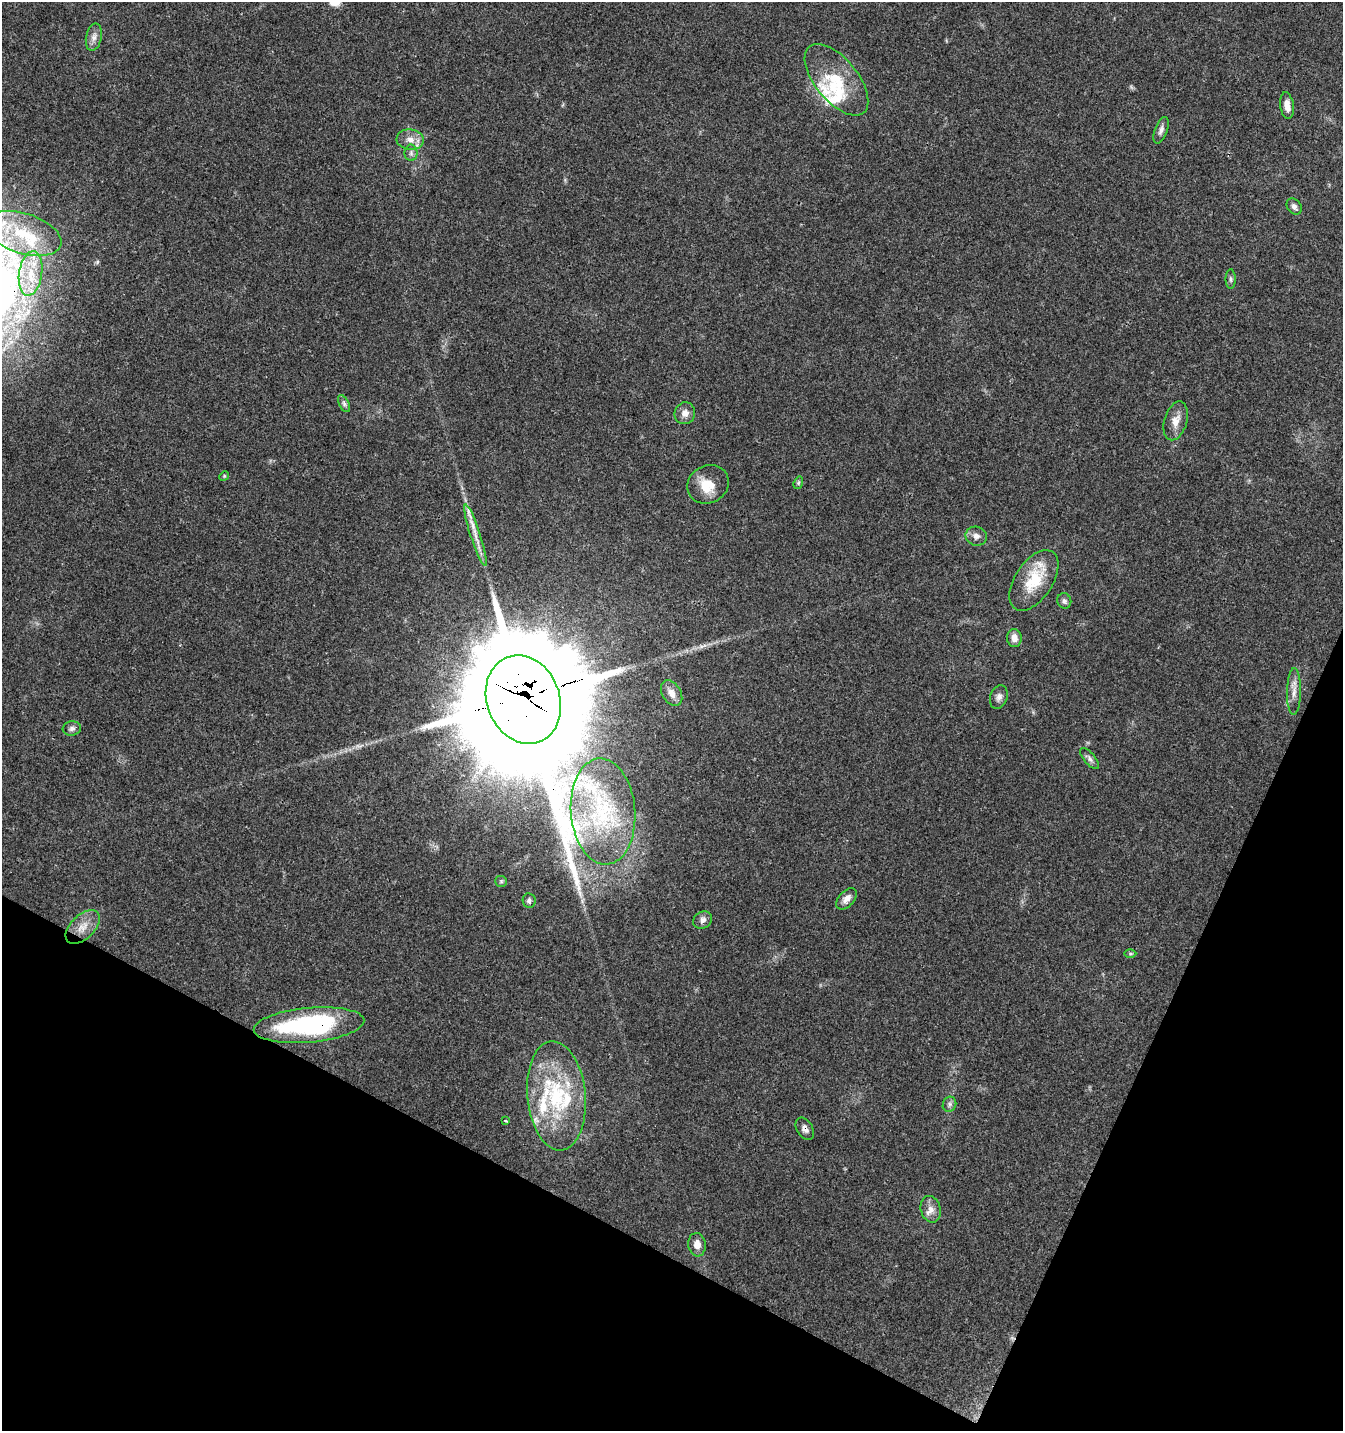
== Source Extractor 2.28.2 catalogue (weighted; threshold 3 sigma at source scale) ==
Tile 15 of 4 x 4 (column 3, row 4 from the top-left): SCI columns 2882-4222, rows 11-1439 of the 5831 x 5727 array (HDU 1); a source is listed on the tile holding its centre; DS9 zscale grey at full resolution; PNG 1345 x 1433 px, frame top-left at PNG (2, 2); each listed source drawn as its Kron ellipse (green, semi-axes under 4 px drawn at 4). Shown black and unused: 22% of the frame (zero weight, under 3 of 4 exposures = <1% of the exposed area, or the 3 px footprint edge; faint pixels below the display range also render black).
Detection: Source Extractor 2.28.2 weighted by HDU 2 'WHT'; one run over the whole footprint, this tile lists its part. Background 0.0438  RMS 0.0034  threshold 0.0155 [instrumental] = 3 sigma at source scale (4.5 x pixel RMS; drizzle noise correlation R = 1.50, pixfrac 1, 0.0396/0.0396 arcsec/px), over >= 5 px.
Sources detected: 49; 8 inside a brighter listed object's ellipse — not listed separately; the other 41 listed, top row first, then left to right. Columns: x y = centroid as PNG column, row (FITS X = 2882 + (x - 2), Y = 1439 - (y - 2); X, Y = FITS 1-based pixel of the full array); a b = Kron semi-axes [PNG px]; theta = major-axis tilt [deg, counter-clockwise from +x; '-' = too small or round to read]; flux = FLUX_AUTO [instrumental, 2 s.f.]
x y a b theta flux
94 37 14 7 78 2.2
836 80 43 21 -51 15
1287 106 13 6 -81 3.1
1161 130 14 6 69 1.5
410 140 14 10 -5 3.2
411 153 8 6 -90 1.1
1294 207 9 6 -51 1.3
23 233 40 20 -18 24
31 274 22 11 82 9.8
1231 279 10 5 -90 0.87
344 404 9 5 -64 0.88
685 413 11 10 - 2.3
1176 421 20 11 73 3.8
224 476 5 4 - 0.38
798 483 6 4 72 0.52
708 484 21 18 29 7.4
475 535 32 5 -72 3.8
976 536 11 9 -22 1.9
1034 580 34 18 57 14
1064 601 8 7 - 1
1014 638 9 7 -84 2.5
1294 692 23 7 89 3
672 693 14 9 -59 2.8
999 697 12 8 72 1.7
523 699 45 36 -69 14000
72 728 9 7 9 1.3
1090 759 13 5 -49 1.2
603 811 53 32 -86 40
501 881 6 5 - 0.53
847 899 13 7 48 2.5
529 901 7 6 - 0.98
703 920 10 8 35 1.6
83 927 21 12 44 5.1
1130 953 6 4 0 0.49
309 1025 55 17 5 52
556 1096 55 29 -85 34
949 1104 7 6 - 1
505 1121 3 3 - 0.47
805 1129 12 8 -58 1.8
931 1209 13 10 -76 2.7
697 1245 12 8 -83 2.9
Overlapping masked pixels (flux is a lower limit): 3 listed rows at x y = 523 699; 309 1025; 805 1129